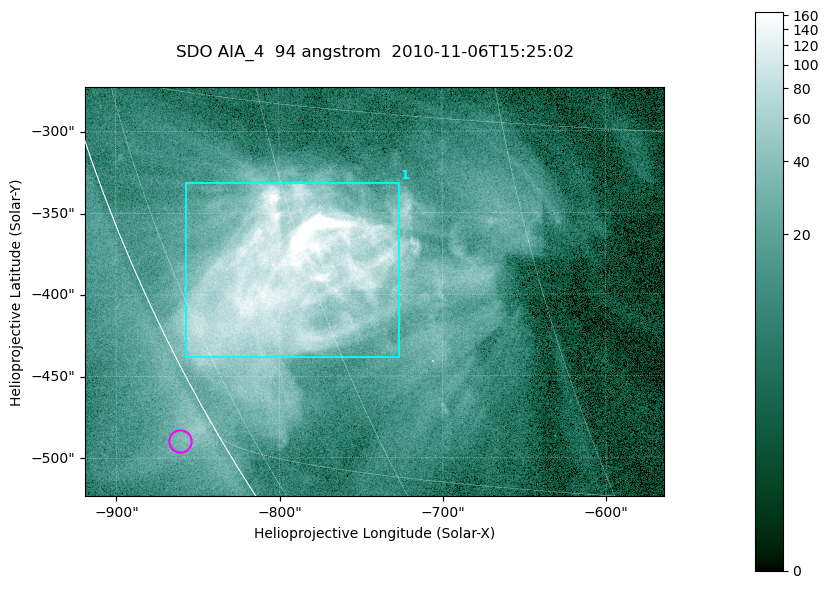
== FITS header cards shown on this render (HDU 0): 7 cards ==
TELESCOP= 'SDO     '           /
INSTRUME= 'AIA_4   '           /
WAVELNTH=                   94 /
WAVEUNIT= 'angstrom'           /
DATE-OBS= '2010-11-06T15:25:02.12' /
CTYPE1  = 'HPLN-TAN'           /
CTYPE2  = 'HPLT-TAN'           /

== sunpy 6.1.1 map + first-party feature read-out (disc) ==
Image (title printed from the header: SDO AIA_4  94 angstrom  2010-11-06T15:25:02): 591 x 417 px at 0.6 arcsec/px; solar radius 968 arcsec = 1614 px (partial field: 2.7% of the solar disc is inside the frame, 89% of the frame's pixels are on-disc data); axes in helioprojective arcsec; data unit not stated in the header (colour bar unlabelled)
Pointing: header CRPIX1/2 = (2053.81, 2042.90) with CRVAL1/2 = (0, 0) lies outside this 591 x 417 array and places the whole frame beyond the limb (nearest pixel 1.36 R_sun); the SolarSoft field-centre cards XCEN/YCEN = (-741.4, -398.2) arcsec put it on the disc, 768 arcsec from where CRPIX/CRVAL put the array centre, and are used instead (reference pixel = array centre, CRVAL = XCEN/YCEN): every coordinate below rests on XCEN/YCEN
Orientation: roll -0.138 deg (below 1 deg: not rotated)
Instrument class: DISC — disc imager (sunpy class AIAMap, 94 A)
Bright regions (active regions / flare kernels): reference = the on-disc median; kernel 5 px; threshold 5 sigma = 55.4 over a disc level ~10.5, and >= 1.15x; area >= 246 px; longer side >= 5 px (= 3 arcsec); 1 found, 1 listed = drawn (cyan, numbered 1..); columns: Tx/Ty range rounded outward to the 2 arcsec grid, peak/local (2 s.f.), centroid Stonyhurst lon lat
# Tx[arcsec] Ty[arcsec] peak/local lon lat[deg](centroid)
1 -858..-726 -438..-330 34 -62 -22
Off-limb structures (1.02-1.3 R_sun): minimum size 123 px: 2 found; the strongest spans PA ~120 deg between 1.02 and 1.03 R_sun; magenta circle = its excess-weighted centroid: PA ~120 deg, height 1.02 R_sun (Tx ~-862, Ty ~-490 arcsec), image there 1.8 x the reference